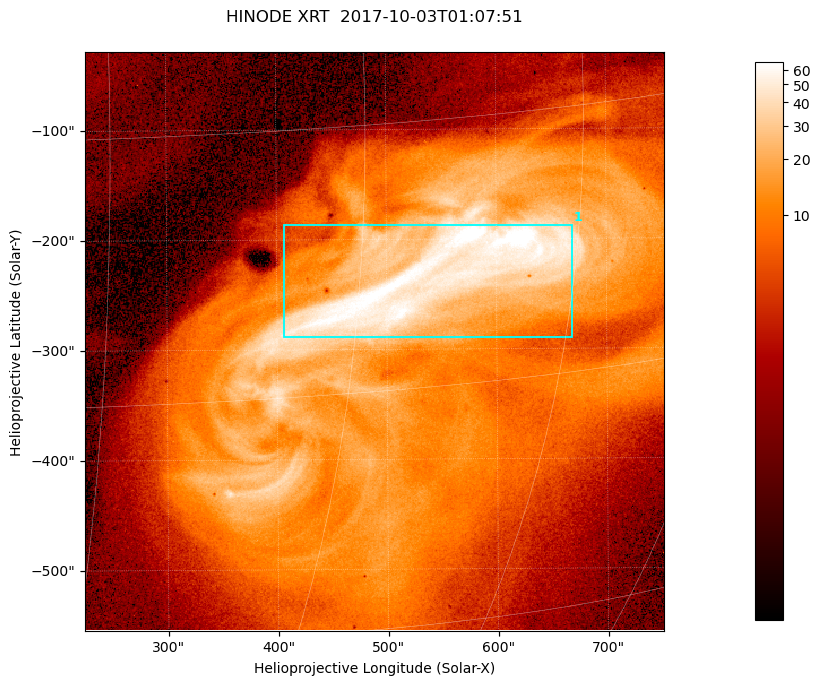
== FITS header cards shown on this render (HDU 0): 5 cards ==
TELESCOP= 'HINODE  '           /
INSTRUME= 'XRT     '           /
DATE_OBS= '2017-10-03T01:07:51.280' /
CTYPE1  = 'Solar-X '           /
CTYPE2  = 'Solar-Y '           /

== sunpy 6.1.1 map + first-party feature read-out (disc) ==
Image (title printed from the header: HINODE XRT  2017-10-03T01:07:51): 512 x 512 px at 1.03 arcsec/px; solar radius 958 arcsec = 932 px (partial field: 9.6% of the solar disc is inside the frame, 100% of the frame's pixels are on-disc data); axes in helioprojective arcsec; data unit not stated in the header (colour bar unlabelled)
Orientation: roll -0.357 deg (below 1 deg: not rotated)
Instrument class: DISC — disc imager (sunpy class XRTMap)
Bright regions (active regions / flare kernels): reference = the on-disc median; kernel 5 px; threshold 5 sigma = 42.1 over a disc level ~6.5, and >= 1.15x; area >= 262 px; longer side >= 6 px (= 6.2 arcsec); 1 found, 1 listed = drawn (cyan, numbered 1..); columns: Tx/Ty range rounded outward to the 5 arcsec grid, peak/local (2 s.f.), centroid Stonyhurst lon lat
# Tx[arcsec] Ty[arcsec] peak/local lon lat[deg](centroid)
1 405..670 -290..-185 12 +35 -9